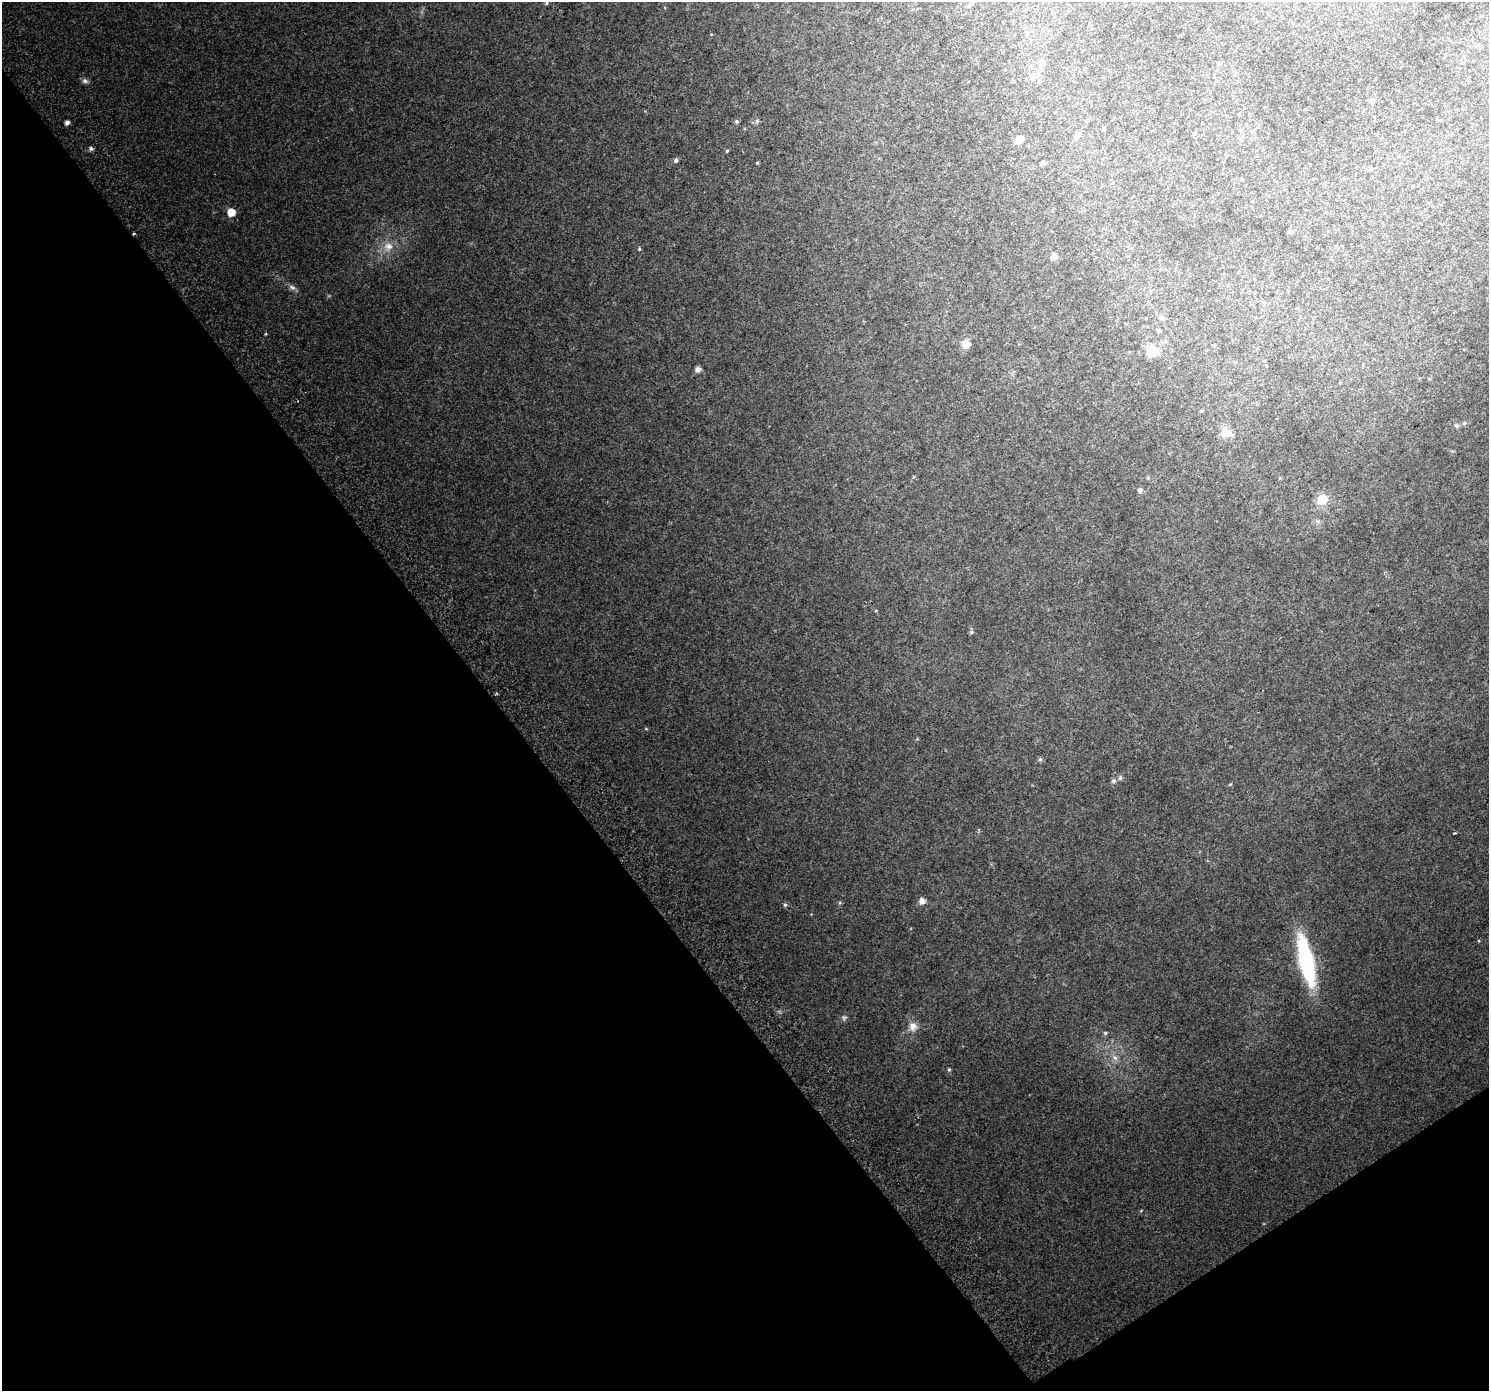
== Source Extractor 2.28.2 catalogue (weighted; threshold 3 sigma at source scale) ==
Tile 14 of 4 x 4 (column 2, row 4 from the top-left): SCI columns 1530-3016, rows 220-1608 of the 6026 x 5933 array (HDU 1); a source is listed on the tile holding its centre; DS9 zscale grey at full resolution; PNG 1491 x 1393 px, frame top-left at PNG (2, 2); no overlay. Shown black and unused: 36% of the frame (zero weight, under 2 of 3 exposures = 2% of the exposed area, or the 3 px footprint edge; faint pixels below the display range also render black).
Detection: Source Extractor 2.28.2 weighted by HDU 2 'WHT'; one run over the whole footprint, this tile lists its part. Background 0.0454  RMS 0.012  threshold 0.0538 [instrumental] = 3 sigma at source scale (4.5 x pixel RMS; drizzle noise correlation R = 1.50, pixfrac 1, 0.0396/0.0396 arcsec/px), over >= 5 px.
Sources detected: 57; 1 cosmic-ray / hot-pixel residue — not listed; the other 56 listed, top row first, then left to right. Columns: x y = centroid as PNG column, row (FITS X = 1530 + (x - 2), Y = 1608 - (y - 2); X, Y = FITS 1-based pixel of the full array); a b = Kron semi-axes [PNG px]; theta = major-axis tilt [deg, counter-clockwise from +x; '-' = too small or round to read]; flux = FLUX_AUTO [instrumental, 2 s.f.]
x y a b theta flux
546 3 5 4 - 1.3
969 5 6 5 - 2.7
1027 34 6 5 - 1.7
1041 63 8 7 - 5.4
1219 64 5 5 - 1.9
1032 77 8 7 - 5.5
85 81 8 6 -18 3.4
1372 101 6 5 - 2.7
736 121 5 5 - 2.2
757 121 6 6 - 2.4
67 122 4 4 - 4.4
1077 135 7 6 - 3.6
1019 139 5 5 - 28
1241 139 7 5 47 2.3
91 149 5 5 - 2.9
727 151 4 3 - 1.1
676 160 5 5 - 2.7
757 163 4 3 - 0.99
1042 164 4 4 - 4.5
1370 169 5 5 - 1.9
1242 179 4 4 - 1.2
231 212 6 6 - 18
1290 231 7 5 3 2.1
388 246 13 13 - 12
639 249 4 4 - 1.3
1054 256 8 8 - 3.9
292 287 10 7 -27 3.9
1161 317 7 6 - 2.5
1158 331 4 4 - 1.9
966 344 7 7 - 17
1153 351 9 8 - 27
698 369 6 6 - 4.8
1201 411 5 4 - 1.5
1464 423 6 5 - 2.2
1457 426 7 5 -44 2.7
1226 433 11 10 - 16
1452 451 5 3 - 1.4
1140 490 7 6 - 2.7
1322 499 6 6 - 59
1318 522 6 6 - 2.7
971 632 6 5 - 1.8
646 729 5 3 - 0.92
1040 759 6 5 - 2.1
1120 778 6 5 - 2.8
1113 781 6 6 - 2.9
1230 784 5 3 - 0.98
1454 833 3 2 - 1
922 901 6 6 - 6.8
840 903 5 4 - 1.4
785 905 5 4 - 1.9
1306 961 48 13 -77 140
844 1018 8 8 - 3
913 1026 14 12 86 9.7
1105 1033 6 5 - 1.9
1115 1058 9 7 -44 5
949 1069 5 4 - 1.4